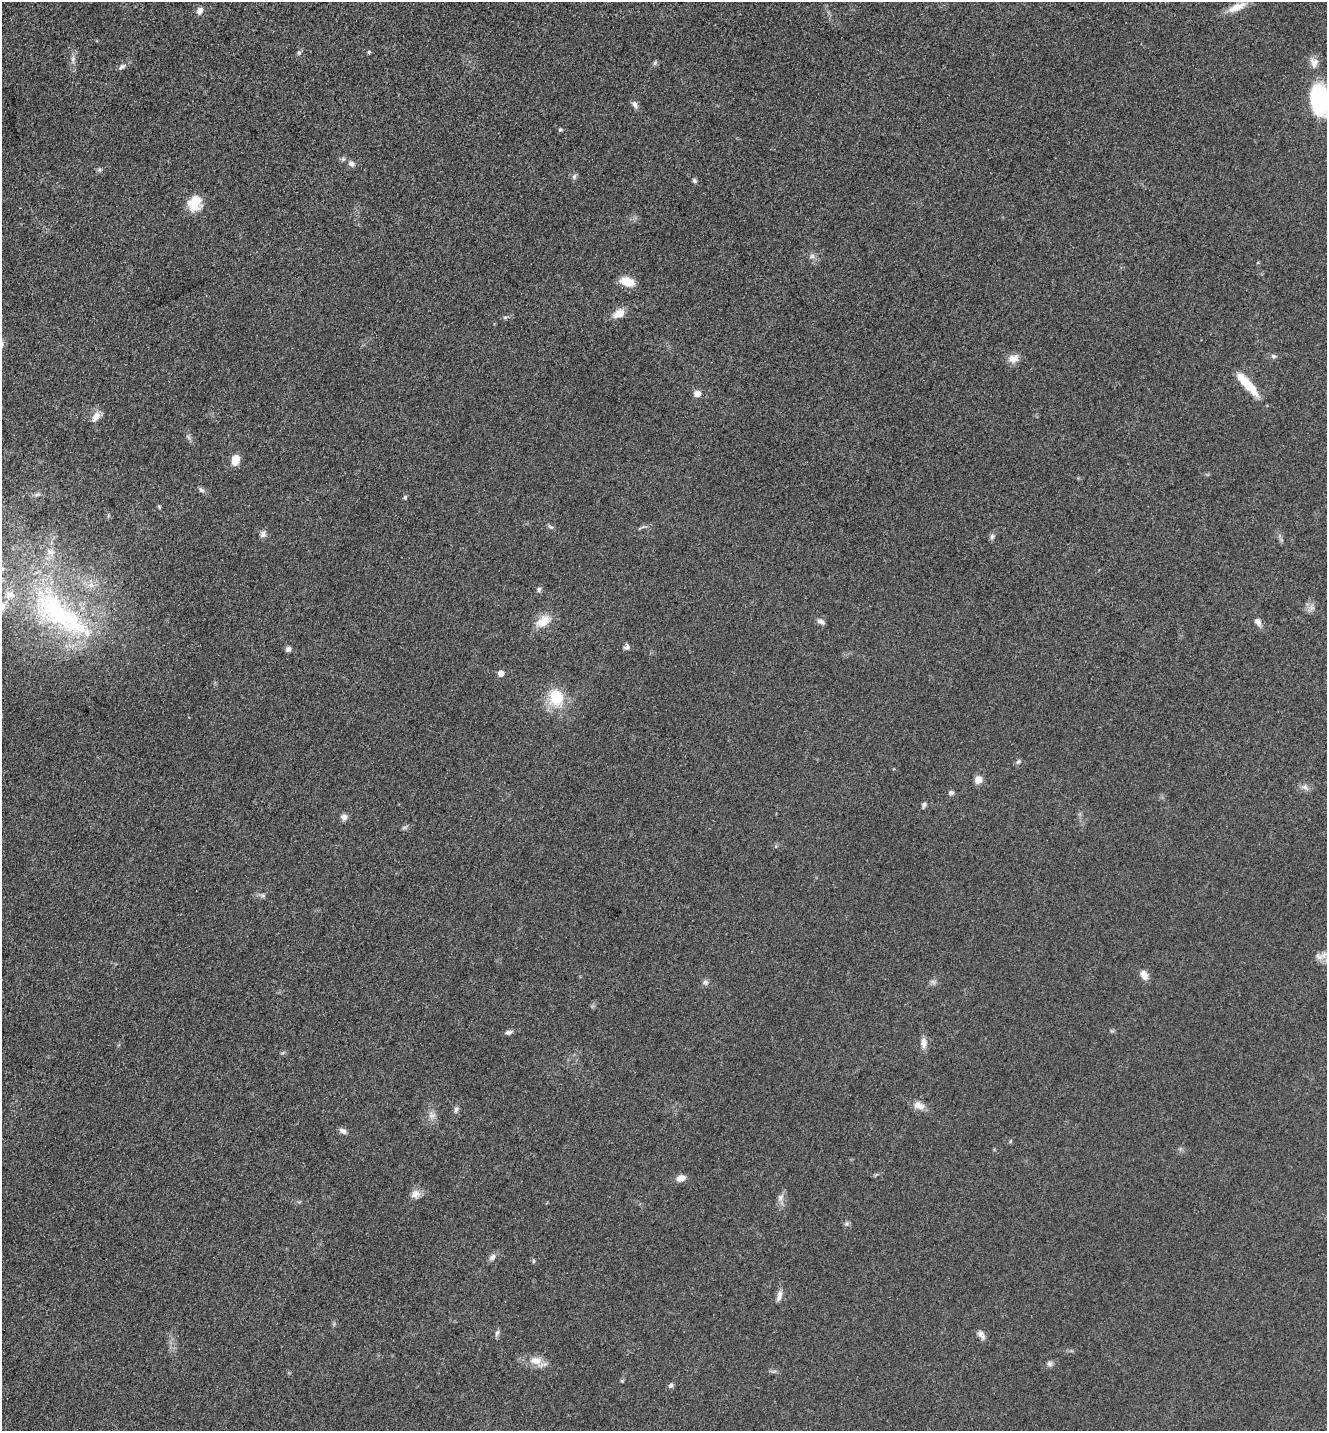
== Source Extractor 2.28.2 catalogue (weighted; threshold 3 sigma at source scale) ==
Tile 11 of 4 x 4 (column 3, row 3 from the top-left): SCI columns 2948-4272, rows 1468-2896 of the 5805 x 5772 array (HDU 1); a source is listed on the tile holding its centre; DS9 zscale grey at full resolution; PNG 1329 x 1433 px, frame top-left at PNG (2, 2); no overlay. Nothing masked; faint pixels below the display range render black.
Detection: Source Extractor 2.28.2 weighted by HDU 2 'WHT'; one run over the whole footprint, this tile lists its part. Background 0.0639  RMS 0.0059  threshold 0.0265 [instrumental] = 3 sigma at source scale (4.5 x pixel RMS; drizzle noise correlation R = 1.50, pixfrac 1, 0.05/0.05 arcsec/px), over >= 5 px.
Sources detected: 77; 3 inside a brighter listed object's ellipse — not listed separately; the other 74 listed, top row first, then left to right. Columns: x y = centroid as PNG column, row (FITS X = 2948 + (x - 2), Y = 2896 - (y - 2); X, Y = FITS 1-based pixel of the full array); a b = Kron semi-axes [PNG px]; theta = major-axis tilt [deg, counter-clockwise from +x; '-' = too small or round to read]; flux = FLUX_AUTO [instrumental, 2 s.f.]
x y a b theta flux
1237 7 23 9 24 7.6
200 11 9 7 64 3
369 52 4 4 - 0.74
299 53 6 4 -45 0.8
73 59 10 6 82 2.1
655 63 7 4 88 0.94
1314 63 15 10 -78 4.2
122 67 10 6 38 1.9
1319 99 27 14 -85 68
635 104 10 6 -72 2.1
560 129 5 4 - 0.83
351 164 9 7 -23 2.2
99 169 6 4 0 1
574 176 7 5 68 1.4
694 180 7 5 -59 1.1
195 203 17 13 64 13
812 256 7 7 - 1.8
627 282 14 8 -17 11
619 313 14 9 30 6.2
505 317 6 4 18 0.86
1274 356 7 5 -26 1.2
1013 358 14 11 11 4.7
1246 383 26 10 -49 15
697 393 7 7 - 5
96 417 14 9 56 4.6
188 437 8 4 -53 1.3
235 460 11 8 77 6.9
201 490 9 6 -30 1.6
37 494 9 4 9 1.4
405 497 6 5 - 0.95
159 507 5 4 - 0.68
550 526 10 3 -32 1.1
263 534 9 8 - 2.2
992 536 8 5 64 1.5
50 552 14 10 -39 5.7
91 585 9 7 -12 3.2
539 589 7 5 74 1.3
1312 608 7 6 - 2.1
59 613 111 39 -38 130
543 621 23 13 32 8.9
820 621 11 6 -28 2.1
1258 622 12 7 -59 2.8
626 647 8 6 27 1.7
288 649 7 6 - 1.7
501 673 6 6 - 3.1
556 697 25 20 -72 19
1018 762 8 4 54 1.1
978 780 7 7 - 7
1305 787 8 6 -22 2.2
951 793 7 5 -3 1.6
924 805 9 4 73 1.3
344 817 8 7 - 2.8
263 896 7 4 -1 1.2
1144 975 12 8 -61 4.4
705 982 8 6 -32 1.6
933 982 7 4 -19 1.3
509 1032 9 5 10 1.8
924 1043 15 8 -85 3.6
919 1105 15 9 -23 5
456 1110 9 5 73 1.6
432 1115 11 9 17 3.3
343 1131 11 6 -30 2.1
681 1178 10 7 13 4.1
415 1194 13 10 24 4.2
780 1197 10 7 52 2.6
847 1224 8 5 45 1.2
492 1257 9 7 56 2.4
533 1261 6 4 90 0.68
779 1295 17 6 73 2.9
497 1333 9 5 56 1.5
981 1334 12 7 -54 2.7
536 1361 17 10 -7 7.1
1050 1364 8 7 - 1.8
671 1385 7 6 - 1.4
Isophote crosses this tile's border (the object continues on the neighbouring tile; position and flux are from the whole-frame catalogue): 1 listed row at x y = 1319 99